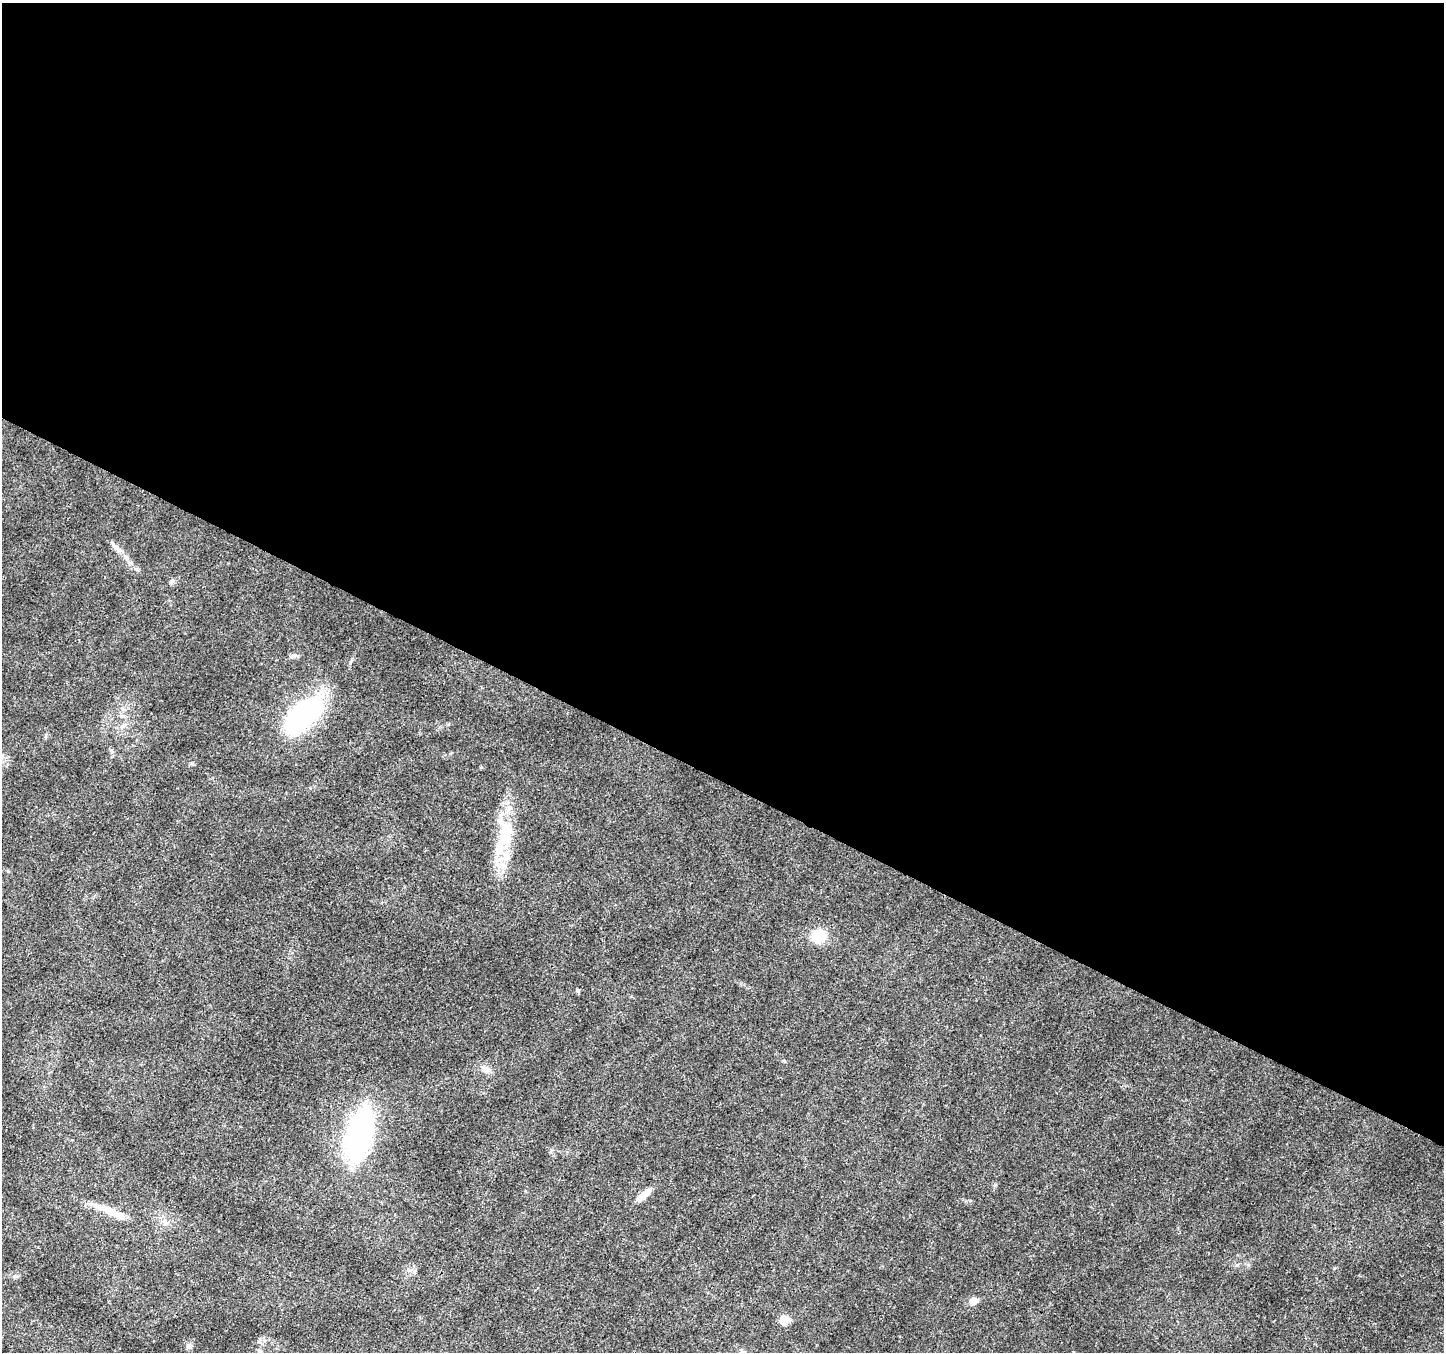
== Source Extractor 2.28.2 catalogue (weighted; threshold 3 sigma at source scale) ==
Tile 3 of 4 x 4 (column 3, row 1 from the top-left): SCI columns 2893-4334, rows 4321-5670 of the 5777 x 5873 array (HDU 1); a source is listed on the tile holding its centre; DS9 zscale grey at full resolution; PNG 1446 x 1354 px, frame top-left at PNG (2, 3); no overlay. Shown black and unused: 58% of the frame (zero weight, under 3 of 4 exposures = <1% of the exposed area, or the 3 px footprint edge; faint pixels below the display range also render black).
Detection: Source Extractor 2.28.2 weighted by HDU 2 'WHT'; one run over the whole footprint, this tile lists its part. Background 0.0298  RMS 0.0024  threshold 0.0108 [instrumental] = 3 sigma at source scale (4.5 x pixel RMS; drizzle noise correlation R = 1.50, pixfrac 1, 0.0396/0.0396 arcsec/px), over >= 5 px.
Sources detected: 19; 1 inside a brighter object's white glare — not listed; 2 inside a brighter listed object's ellipse — not listed separately; the other 16 listed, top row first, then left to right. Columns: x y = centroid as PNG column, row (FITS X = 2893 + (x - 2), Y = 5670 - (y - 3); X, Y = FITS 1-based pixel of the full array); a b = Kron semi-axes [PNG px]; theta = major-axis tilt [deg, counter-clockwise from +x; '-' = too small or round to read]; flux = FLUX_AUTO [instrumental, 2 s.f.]
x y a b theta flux
114 546 14 6 -42 1.2
172 581 7 4 72 0.4
293 656 8 6 37 0.68
303 715 44 21 43 42
503 839 33 22 65 9
818 936 14 11 20 7.5
578 990 5 4 - 0.52
486 1069 14 8 -21 1.4
360 1134 48 20 76 57
644 1195 21 7 37 2.4
112 1212 38 9 -22 4.5
15 1276 7 5 7 0.47
974 1301 9 8 - 1.9
784 1320 8 7 - 4.1
190 1346 8 6 0 0.65
259 1351 7 5 -8 0.41
Unlisted compact peaks at least as high as the median listed source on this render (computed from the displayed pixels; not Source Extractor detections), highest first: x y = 995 1185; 192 763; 784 1061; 137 569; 350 662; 1334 1268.